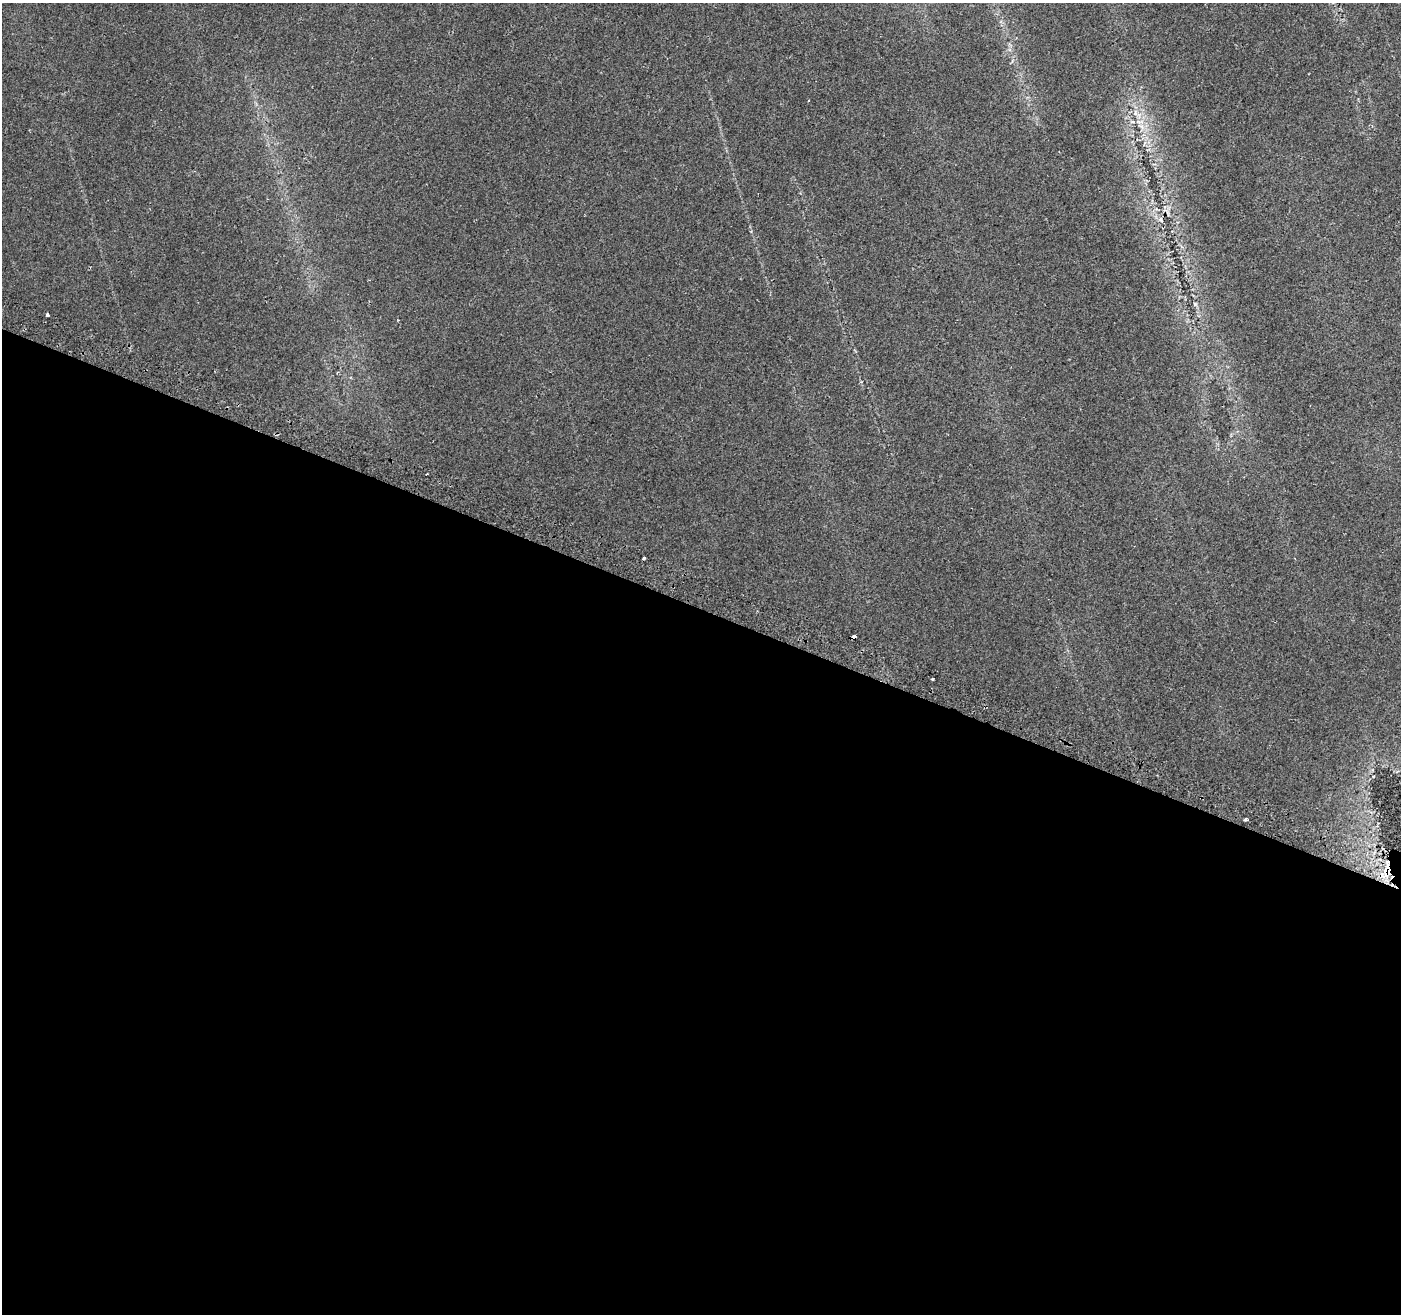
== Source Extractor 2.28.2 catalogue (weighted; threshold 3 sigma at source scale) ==
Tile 14 of 4 x 4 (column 2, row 4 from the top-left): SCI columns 1413-2811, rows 239-1550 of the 5630 x 5788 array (HDU 1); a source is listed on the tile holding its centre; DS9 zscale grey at full resolution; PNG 1403 x 1316 px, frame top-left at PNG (2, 3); no overlay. Shown black and unused: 54% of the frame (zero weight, under 2 of 3 exposures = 2% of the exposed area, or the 3 px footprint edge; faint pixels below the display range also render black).
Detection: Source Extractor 2.28.2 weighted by HDU 2 'WHT'; one run over the whole footprint, this tile lists its part. Background 0.0647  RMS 0.0089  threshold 0.04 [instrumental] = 3 sigma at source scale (4.5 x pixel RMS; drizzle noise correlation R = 1.50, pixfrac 1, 0.0396/0.0396 arcsec/px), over >= 5 px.
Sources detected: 9; all 9 listed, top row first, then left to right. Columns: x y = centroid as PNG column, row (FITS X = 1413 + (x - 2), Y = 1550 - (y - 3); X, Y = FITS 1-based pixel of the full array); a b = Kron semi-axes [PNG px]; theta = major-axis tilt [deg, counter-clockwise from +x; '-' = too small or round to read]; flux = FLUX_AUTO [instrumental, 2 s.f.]
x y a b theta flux
1135 113 9 4 -82 2.7
1139 122 7 4 -19 2.3
1160 220 7 5 -31 2.5
47 315 3 3 - 16
644 558 3 3 - 6
854 636 4 3 - 4.7
932 679 3 3 - 1
1246 820 3 3 - 2.5
1387 871 16 7 77 9.6
Overlapping masked pixels (flux is a lower limit): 2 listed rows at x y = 854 636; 1387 871